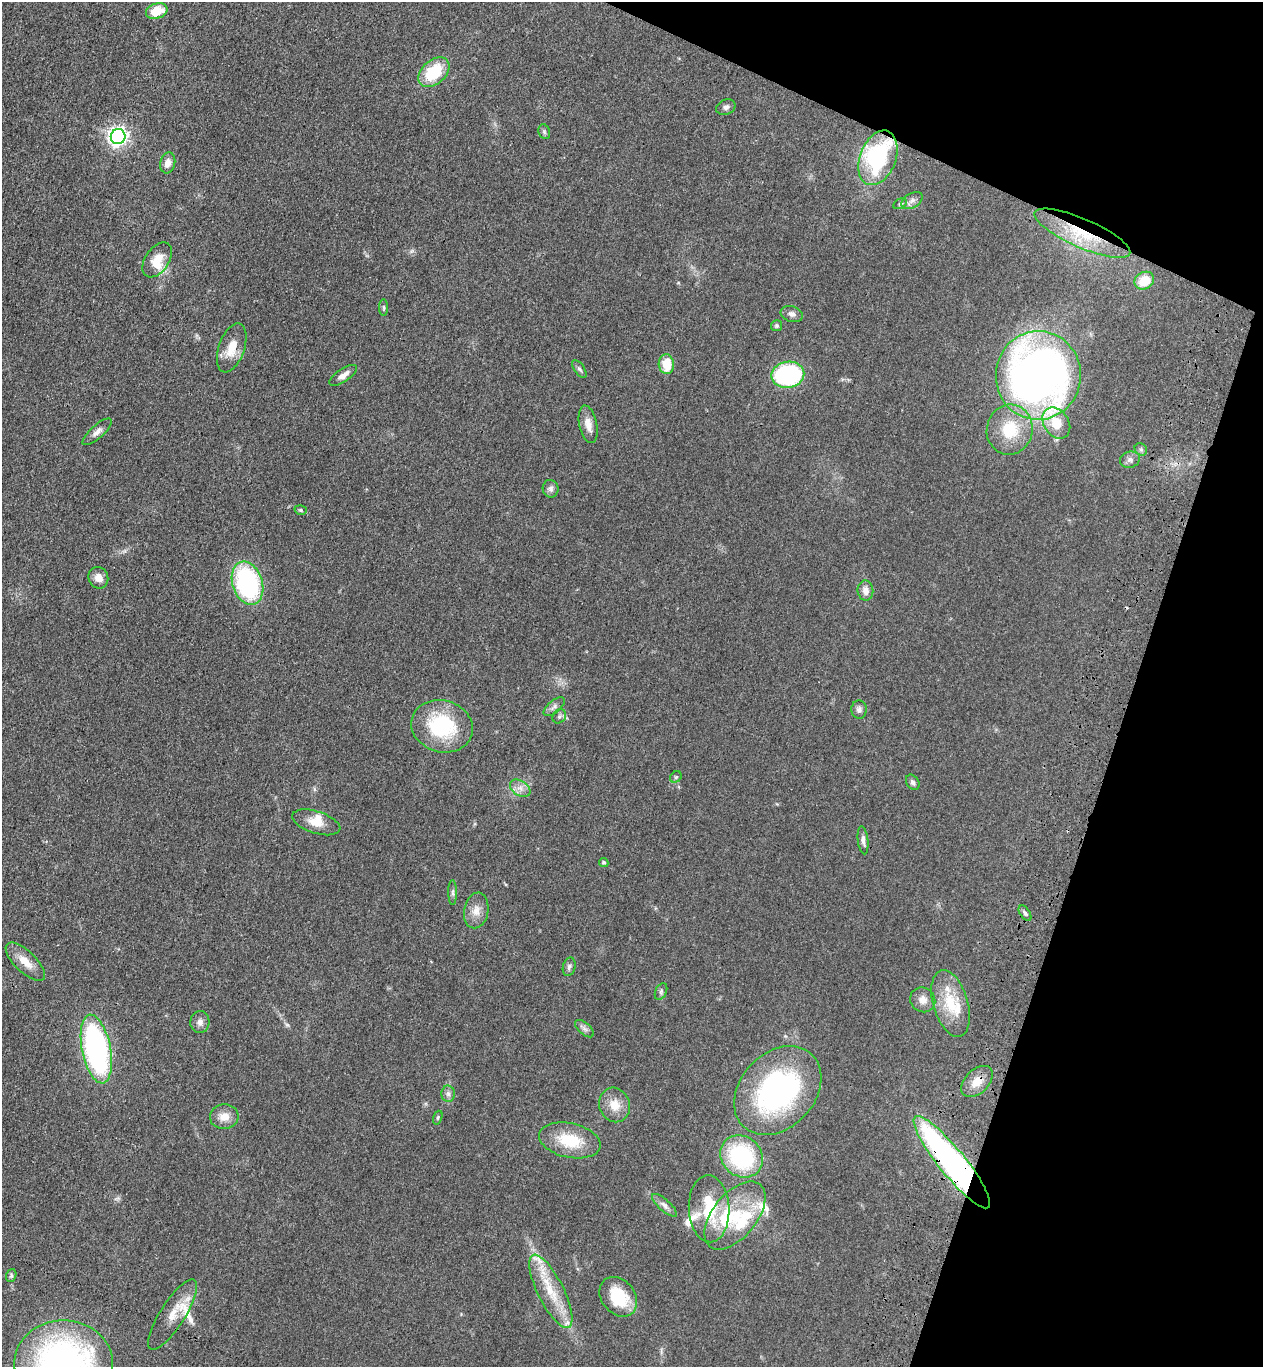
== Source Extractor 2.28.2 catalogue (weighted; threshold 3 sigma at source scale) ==
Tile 8 of 4 x 4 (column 4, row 2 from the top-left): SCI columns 4030-5290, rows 2780-4144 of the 5668 x 5559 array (HDU 1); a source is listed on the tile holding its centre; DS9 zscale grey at full resolution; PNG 1265 x 1369 px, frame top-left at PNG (2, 2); each listed source drawn as its Kron ellipse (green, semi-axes under 4 px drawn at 4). Shown black and unused: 17% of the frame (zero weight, under 3 of 4 exposures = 6% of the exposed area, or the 3 px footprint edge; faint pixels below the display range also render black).
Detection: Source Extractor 2.28.2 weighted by HDU 2 'WHT'; one run over the whole footprint, this tile lists its part. Background 0.0513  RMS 0.0058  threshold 0.0259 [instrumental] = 3 sigma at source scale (4.5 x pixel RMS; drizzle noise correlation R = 1.50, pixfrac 1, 0.05/0.05 arcsec/px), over >= 5 px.
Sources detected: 84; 1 inside a brighter object's white glare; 1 cosmic-ray / hot-pixel residue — neither listed nor drawn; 12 inside a brighter listed object's ellipse — not listed separately; the other 70 listed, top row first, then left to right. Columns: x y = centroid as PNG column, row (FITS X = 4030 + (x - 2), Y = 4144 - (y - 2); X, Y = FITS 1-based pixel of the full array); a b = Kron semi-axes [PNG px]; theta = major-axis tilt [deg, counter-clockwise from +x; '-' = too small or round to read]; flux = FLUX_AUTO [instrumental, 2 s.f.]
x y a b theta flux
157 11 11 7 18 12
434 72 18 12 41 25
726 107 10 7 24 2.1
544 132 8 5 -70 1.1
118 137 7 7 - 250
878 158 28 18 69 67
168 163 10 7 77 4
912 201 11 7 31 2.6
900 204 7 5 29 1
1082 233 52 14 -23 28
157 260 19 12 56 9.2
1144 281 10 8 30 12
384 308 8 4 -89 0.98
792 314 11 7 -17 2.6
777 326 5 5 - 1.1
232 348 25 13 71 11
666 364 10 7 -86 13
579 369 10 5 -55 1.4
343 375 16 6 34 3.7
788 375 16 13 10 70
1038 375 44 42 86 390
1056 423 17 12 -56 12
588 424 19 9 -78 5.3
1010 430 25 23 79 24
97 432 18 6 42 3.3
1141 449 7 5 -44 1.2
1130 460 10 8 15 2.3
551 489 9 8 - 2.1
301 510 6 5 - 0.94
98 578 11 9 -67 4.5
247 583 22 15 -72 85
865 591 10 8 -83 4.1
554 707 13 6 40 2.2
859 710 9 8 - 2.1
559 716 7 6 - 1.4
442 726 31 26 -16 43
676 777 6 5 - 0.87
913 782 8 6 -56 1.8
520 788 11 7 -33 3.5
316 822 25 11 -17 8.2
863 840 14 5 -83 2.5
604 862 5 4 - 1.1
453 893 12 4 -90 1.5
476 910 18 12 80 6.2
1025 913 8 5 -55 1.3
25 962 25 10 -44 8.1
569 967 9 6 75 1.7
661 991 9 5 64 1.3
923 1000 13 12 - 4.6
951 1003 34 17 -74 20
200 1022 11 9 88 3.1
584 1029 11 6 -41 1.9
96 1049 35 14 -79 140
977 1081 19 12 44 7.7
778 1091 50 37 47 120
448 1094 8 6 -88 1.8
615 1105 17 15 -69 8.9
224 1117 14 12 4 6.6
438 1118 7 4 71 0.79
570 1140 31 17 -12 22
742 1156 23 19 -41 60
952 1162 58 13 -51 240
664 1205 16 5 -42 2.8
709 1209 33 20 -87 26
735 1215 40 22 51 30
11 1275 6 5 - 1
551 1291 40 13 -63 20
618 1297 22 16 -51 22
173 1315 41 12 57 11
63 1364 49 44 0 210
Overlapping masked pixels (flux is a lower limit): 4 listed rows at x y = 878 158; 1082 233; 977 1081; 952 1162
Isophote crosses this tile's border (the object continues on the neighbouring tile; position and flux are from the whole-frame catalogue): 1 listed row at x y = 63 1364